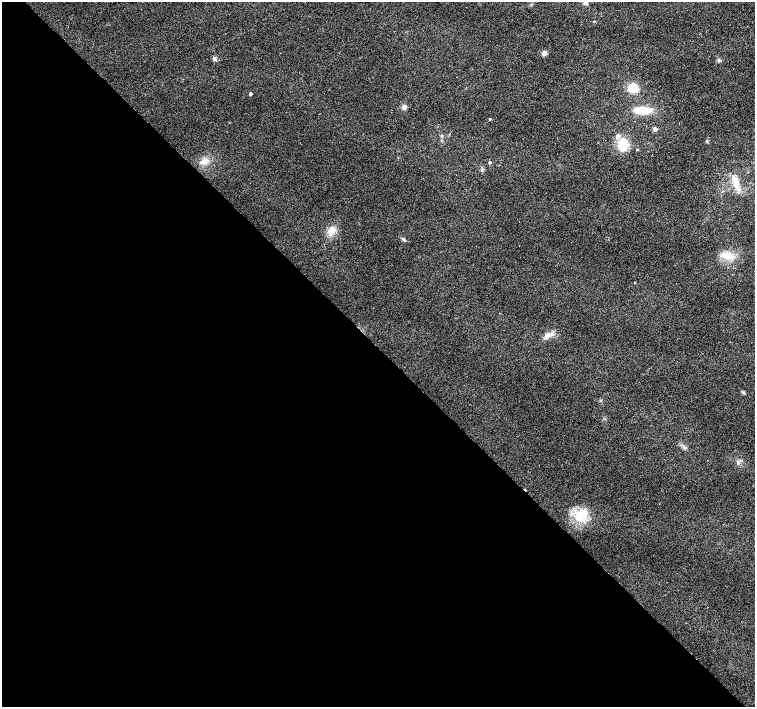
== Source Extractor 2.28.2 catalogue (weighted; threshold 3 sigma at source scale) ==
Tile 9 of 4 x 4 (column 1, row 3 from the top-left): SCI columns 6-1510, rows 1628-3036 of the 6026 x 6005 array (HDU 1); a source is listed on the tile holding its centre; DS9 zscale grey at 2 x 2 block average (1 PNG px = mean of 2 x 2 image px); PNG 757 x 709 px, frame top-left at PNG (2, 2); no overlay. Shown black and unused: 51% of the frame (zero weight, under 2 of 3 exposures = <1% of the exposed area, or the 3 px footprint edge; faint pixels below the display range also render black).
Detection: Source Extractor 2.28.2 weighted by HDU 2 'WHT'; one run over the whole footprint, this tile lists its part. Background 0.0208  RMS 0.0065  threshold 0.0292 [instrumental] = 3 sigma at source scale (4.5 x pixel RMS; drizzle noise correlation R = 1.50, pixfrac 1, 0.0396/0.0396 arcsec/px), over >= 5 px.
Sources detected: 28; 2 cosmic-ray / hot-pixel residue — not listed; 1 inside a brighter listed object's ellipse — not listed separately; the other 25 listed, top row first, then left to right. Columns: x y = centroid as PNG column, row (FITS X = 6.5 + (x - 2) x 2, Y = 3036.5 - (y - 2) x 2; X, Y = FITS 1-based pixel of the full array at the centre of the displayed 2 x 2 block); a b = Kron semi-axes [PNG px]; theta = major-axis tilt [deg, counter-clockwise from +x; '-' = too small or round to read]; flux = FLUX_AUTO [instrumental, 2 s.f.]
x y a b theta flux
586 3 6 4 17 3.3
594 21 3 2 - 0.84
544 53 3 3 - 22
214 58 5 3 - 2.7
457 77 2 2 - 1.3
633 88 9 8 - 27
250 94 3 2 - 3
404 107 3 3 - 22
643 110 14 6 1 40
490 119 3 3 - 1.6
655 129 3 3 - 10
442 136 3 3 - 2.4
618 136 3 3 - 9.1
623 145 11 8 87 38
637 149 3 3 - 1.2
205 161 10 7 32 11
490 162 3 2 - 2.6
482 169 5 3 - 2.4
736 183 19 6 -74 17
331 231 11 8 38 13
403 239 5 3 - 2.4
727 256 17 7 -13 20
547 336 9 6 42 9
743 392 5 3 - 2.1
581 515 18 9 -66 29
Isophote crosses this tile's border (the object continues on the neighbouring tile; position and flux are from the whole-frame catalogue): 1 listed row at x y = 586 3
Diffuse or blended objects may show on this block-average render without a row.